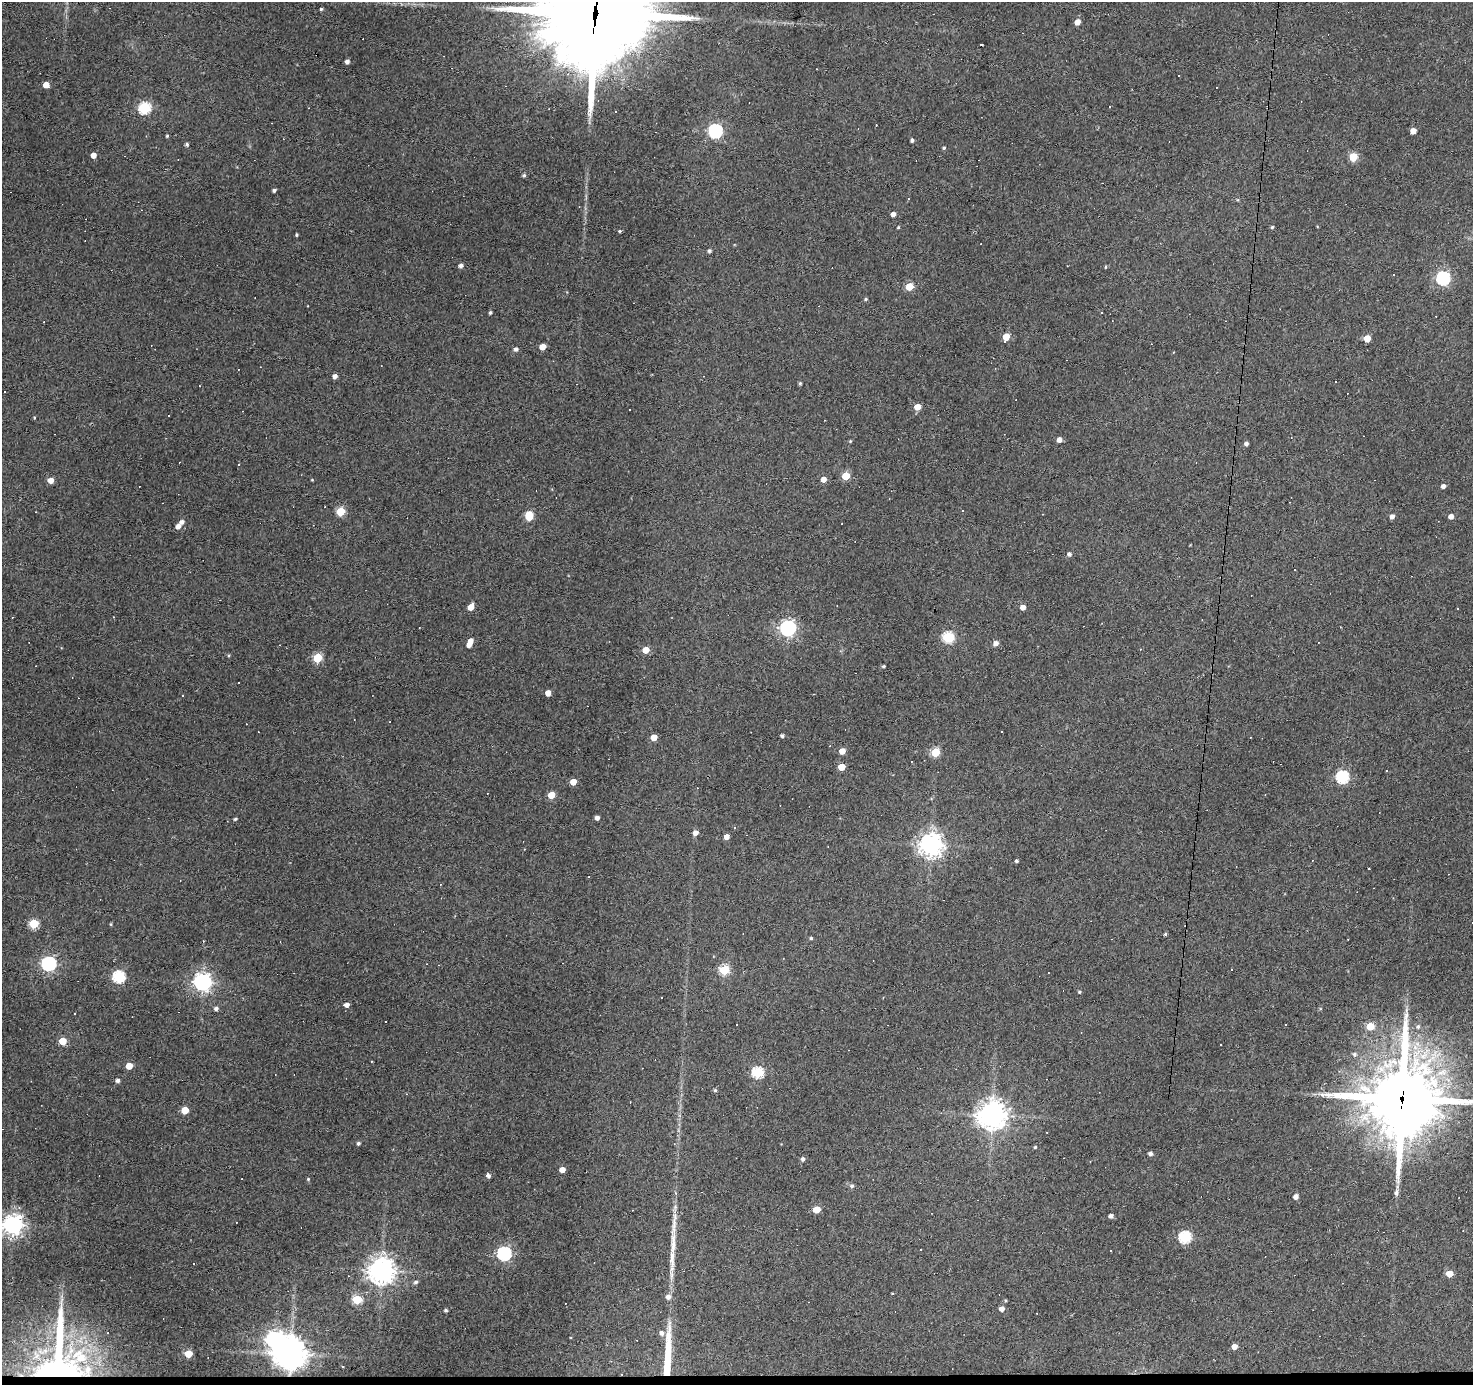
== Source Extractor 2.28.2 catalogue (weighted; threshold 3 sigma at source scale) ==
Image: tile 8 of 3 x 3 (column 2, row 3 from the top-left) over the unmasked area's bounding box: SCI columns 1471-2941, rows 189-1571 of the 4411 x 4436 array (HDU 1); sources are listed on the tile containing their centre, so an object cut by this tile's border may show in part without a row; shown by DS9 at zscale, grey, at full resolution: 1 PNG px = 1 image px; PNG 1475 x 1387 px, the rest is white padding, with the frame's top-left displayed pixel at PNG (2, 2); no overlay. <1% of this frame is shown black and not used: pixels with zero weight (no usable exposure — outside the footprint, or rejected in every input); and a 3 px margin inside the footprint's outer edge (the drizzle kernel's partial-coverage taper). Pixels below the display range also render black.
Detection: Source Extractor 2.28.2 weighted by HDU 2 'WHT'; one run over the whole footprint, this tile lists its part. Background 0.112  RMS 0.0086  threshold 0.0389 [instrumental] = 3 sigma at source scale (4.5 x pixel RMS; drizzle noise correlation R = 1.50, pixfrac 1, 0.05/0.05 arcsec/px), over >= 5 px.
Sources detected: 185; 1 inside a brighter object's white glare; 44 cosmic-ray / hot-pixel residue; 2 long thin detections or spike segments (spike, bleed or trail) — not listed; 2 inside a brighter listed object's ellipse — not listed separately; the other 136 listed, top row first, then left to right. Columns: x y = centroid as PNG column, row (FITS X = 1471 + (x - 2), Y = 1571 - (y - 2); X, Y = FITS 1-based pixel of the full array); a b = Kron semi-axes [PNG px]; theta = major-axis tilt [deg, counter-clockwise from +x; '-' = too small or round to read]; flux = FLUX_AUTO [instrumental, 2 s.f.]
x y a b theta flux
321 9 4 4 - 1.1
595 14 48 32 83 19000
1077 22 5 4 - 7
347 61 4 4 - 3
46 85 5 4 - 9.7
144 108 6 5 - 86
715 131 6 6 - 150
1413 131 5 4 - 6.9
167 136 3 3 - 1
912 140 4 3 - 1.9
187 144 4 4 - 1.8
944 148 4 3 - 1.1
93 155 5 4 - 6
1353 157 5 5 - 31
524 175 4 4 - 1.6
274 190 4 3 - 2
1238 200 5 3 - 0.79
893 214 4 4 - 3.6
898 227 4 3 - 0.94
1272 227 4 4 - 1.1
620 231 4 3 - 1.1
296 235 3 3 - 1.1
709 251 4 4 - 2
461 266 4 4 - 2.9
1106 267 4 3 - 0.86
1443 278 6 6 - 160
909 286 5 5 - 23
865 299 5 4 - 1
490 312 3 3 - 1.5
1101 313 3 2 - 1.2
1006 337 6 4 71 16
1367 338 5 5 - 14
542 347 5 4 - 11
516 349 5 4 - 2.5
335 376 4 4 - 3.9
800 383 4 3 - 1.2
917 407 5 5 - 10
169 416 3 2 - 0.71
1059 440 5 4 - 4.2
850 441 4 4 - 0.83
1246 444 4 4 - 2.4
239 465 3 3 - 2.9
846 476 5 5 - 25
823 479 5 5 - 6.4
51 480 5 5 - 7.7
312 480 4 3 - 0.62
1443 486 4 4 - 3.4
341 511 5 5 - 35
529 516 6 5 - 30
1392 516 4 4 - 3.9
1451 516 4 4 - 4.7
182 522 5 4 - 3.1
178 526 5 4 - 4.7
1069 554 4 4 - 2.5
471 607 6 4 58 9.7
1023 607 4 4 - 6.3
113 617 3 2 - 0.57
788 628 6 6 - 270
948 637 6 5 - 77
471 641 5 4 - 5.3
996 643 5 5 - 4.3
646 650 5 4 - 13
229 655 4 3 - 0.85
317 658 5 5 - 40
884 666 4 3 - 1.1
548 693 4 4 - 8.2
1001 732 3 2 - 0.83
782 736 4 3 - 2
654 737 5 4 - 10
842 751 5 4 - 8.6
935 752 5 5 - 37
841 767 5 4 - 17
1387 770 2 2 - 0.72
1342 777 6 6 - 120
573 782 5 4 - 11
551 795 5 4 - 17
597 818 4 4 - 3.4
235 819 4 3 - 1.3
696 833 5 4 - 4.9
726 837 4 4 - 5.5
931 844 8 8 - 680
1016 861 3 3 - 1.6
1369 869 2 2 - 0.77
588 877 2 2 - 0.6
34 923 5 5 - 45
1472 923 2 2 - 0.58
111 924 5 3 - 0.78
1165 934 4 4 - 1.3
811 938 3 3 - 1.3
49 964 6 6 - 190
724 970 5 5 - 60
119 977 6 6 - 100
203 982 7 7 - 400
1079 992 4 3 - 1.1
347 1005 4 4 - 4.5
216 1008 5 5 - 2.5
75 1014 3 2 - 0.92
1370 1026 5 5 - 21
1418 1026 5 4 - 1.5
63 1041 5 5 - 19
1354 1054 5 5 - 2
129 1066 5 4 - 13
758 1072 6 5 - 88
118 1080 4 4 - 2.5
715 1090 4 4 - 1.4
1402 1099 30 27 85 5200
185 1110 5 5 - 19
992 1115 9 9 - 970
358 1143 4 4 - 1.7
1035 1147 4 4 - 1
1150 1154 5 4 - 2.5
803 1159 5 4 - 2.2
562 1170 4 4 - 8
488 1176 4 4 - 2.9
308 1179 4 4 - 0.87
852 1186 5 5 - 2.1
1396 1193 7 6 - 2.6
1296 1197 5 4 - 5
817 1209 5 4 - 20
1111 1216 4 4 - 3.4
13 1225 7 7 - 540
1185 1237 6 5 - 110
504 1254 6 6 - 180
381 1270 9 9 - 750
1449 1274 5 4 - 17
416 1282 6 5 - 1.8
668 1297 6 6 - 3.8
357 1299 5 5 - 43
1005 1300 4 3 - 0.92
1002 1309 5 4 - 4.8
446 1310 3 3 - 1.6
662 1333 6 5 - 3.2
1234 1347 5 4 - 6
188 1354 5 5 - 22
291 1354 10 9 - 1300
58 1364 64 31 86 240
Overlapping masked pixels (flux is a lower limit): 4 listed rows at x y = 595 14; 1402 1099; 291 1354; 58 1364
Isophote crosses this tile's border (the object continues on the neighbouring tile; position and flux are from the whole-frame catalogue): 4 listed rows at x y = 595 14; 1472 923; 1402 1099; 13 1225